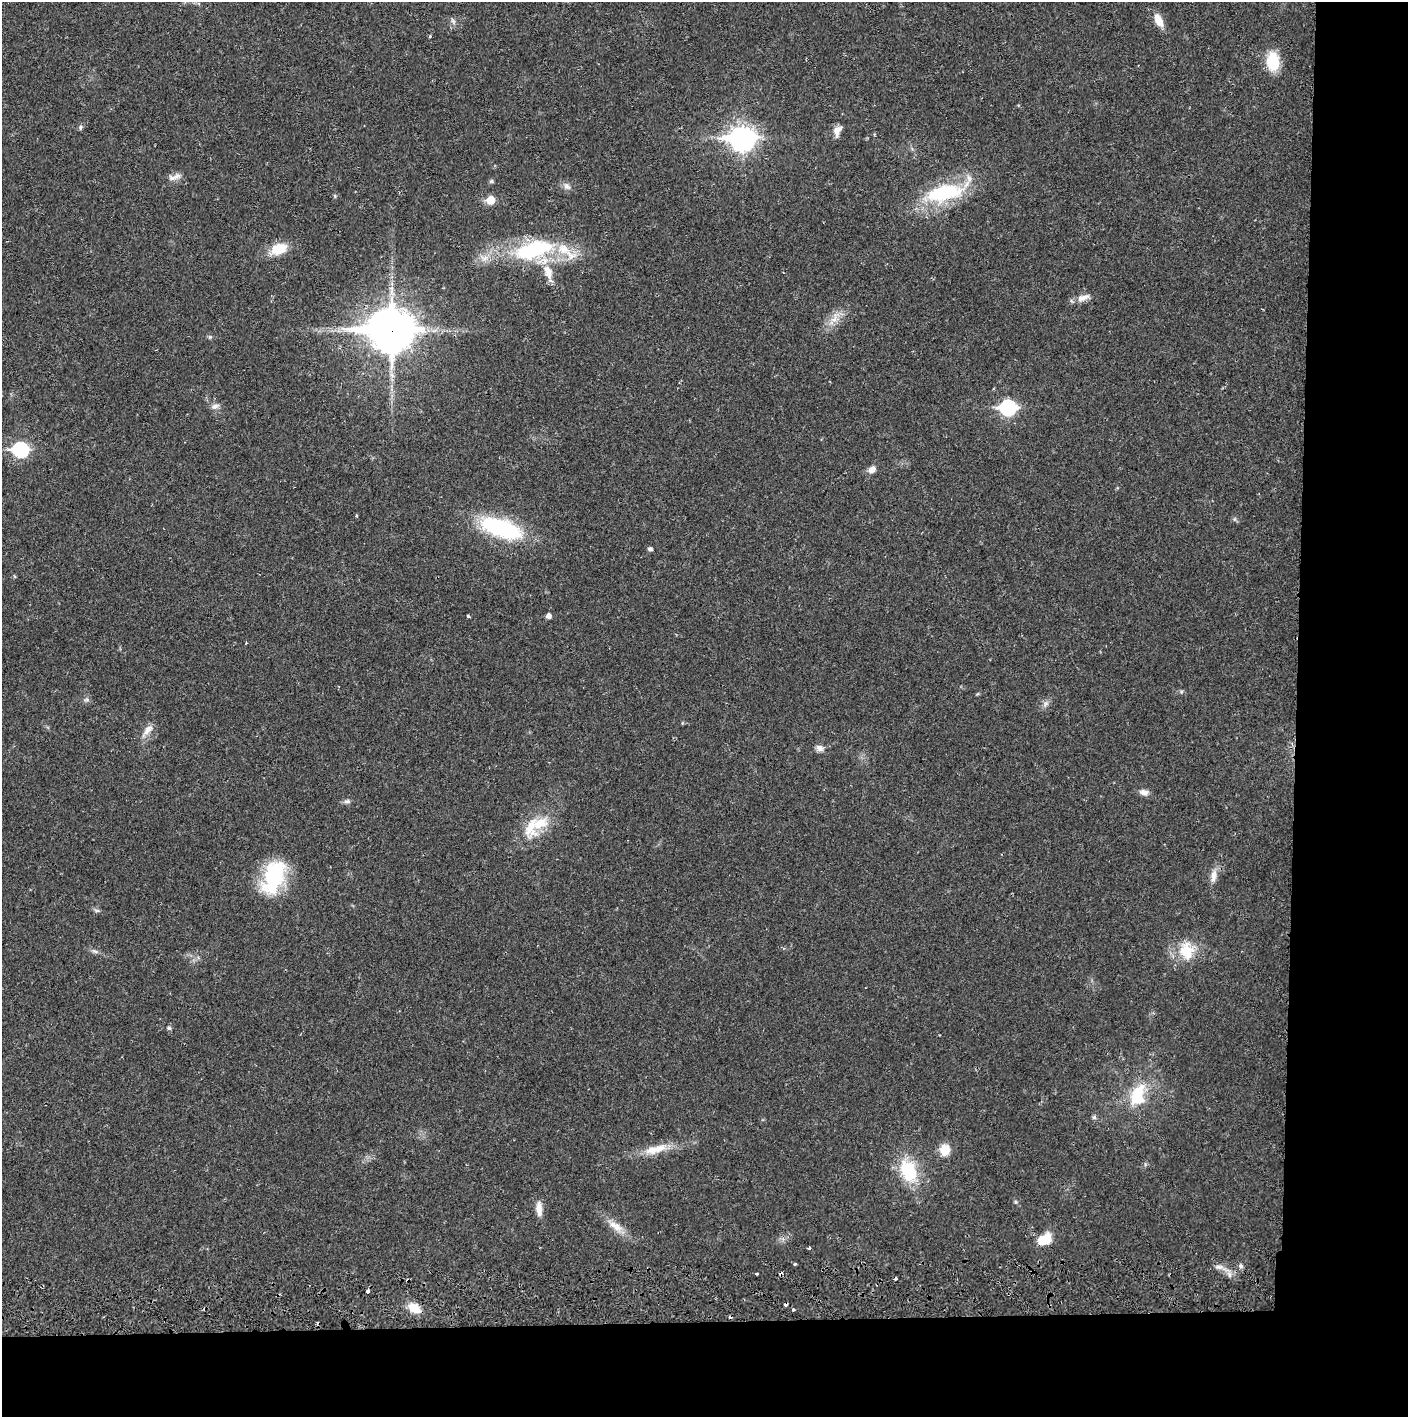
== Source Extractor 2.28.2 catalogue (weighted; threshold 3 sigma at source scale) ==
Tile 9 of 3 x 3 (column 3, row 3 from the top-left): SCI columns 2815-4220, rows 56-1470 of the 4227 x 4359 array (HDU 1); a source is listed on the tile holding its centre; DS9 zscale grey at full resolution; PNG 1410 x 1419 px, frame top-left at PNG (2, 2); no overlay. Shown black and unused: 14% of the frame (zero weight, under 2 of 3 exposures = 3% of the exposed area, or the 3 px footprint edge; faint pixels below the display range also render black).
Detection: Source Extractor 2.28.2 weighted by HDU 2 'WHT'; one run over the whole footprint, this tile lists its part. Background 0.0223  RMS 0.0035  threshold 0.0157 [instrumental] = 3 sigma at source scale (4.5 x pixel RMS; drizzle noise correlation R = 1.50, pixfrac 1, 0.05/0.05 arcsec/px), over >= 5 px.
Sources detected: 66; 7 cosmic-ray / hot-pixel residue — not listed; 2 inside a brighter listed object's ellipse — not listed separately; the other 57 listed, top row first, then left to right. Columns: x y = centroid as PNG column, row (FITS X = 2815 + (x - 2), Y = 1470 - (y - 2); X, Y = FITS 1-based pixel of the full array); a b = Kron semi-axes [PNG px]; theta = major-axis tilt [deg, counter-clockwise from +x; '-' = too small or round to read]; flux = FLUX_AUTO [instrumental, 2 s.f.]
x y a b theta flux
1158 20 17 8 -63 4
453 21 9 4 -55 0.83
430 36 4 3 - 0.39
1273 61 17 11 -86 12
80 127 7 4 83 0.66
837 131 14 8 72 2.3
742 139 10 9 - 270
176 176 13 8 20 2
491 181 6 5 - 0.53
567 186 11 7 -40 1.4
944 193 47 19 11 27
335 196 6 4 -89 0.42
491 200 6 5 - 8.4
279 249 20 12 23 7.4
534 250 51 21 15 35
548 272 25 10 -71 6
1083 298 19 8 20 2.7
834 318 15 7 67 3.1
391 330 17 14 1 1000
210 337 6 4 -43 0.53
215 406 11 6 19 1.4
1008 408 8 7 - 66
20 450 8 7 - 56
872 469 9 7 32 2
356 516 4 3 - 0.34
501 528 47 19 -19 34
650 549 5 4 - 0.95
468 616 3 3 - 0.46
548 616 5 5 - 1.6
86 700 7 4 18 0.63
1046 704 8 5 46 1
147 730 21 8 51 2.8
820 748 10 8 -24 1.6
1144 792 11 7 -14 1.9
347 801 10 6 1 0.95
540 823 28 18 44 9.9
1214 876 18 8 83 2.8
273 877 40 21 71 26
96 910 8 4 0 0.64
95 951 11 4 -26 0.97
1186 951 22 18 -81 10
169 1028 5 5 - 0.8
1137 1095 29 18 75 14
1094 1117 6 5 - 0.66
656 1149 34 10 16 7
945 1150 11 10 - 6.1
908 1171 29 20 -68 16
539 1209 18 7 -87 3.2
616 1227 18 10 -32 3.9
1044 1240 16 11 26 7
809 1248 4 3 - 0.42
1241 1266 6 6 - 0.86
1219 1267 11 4 -9 1.3
757 1274 3 2 - 0.43
368 1291 3 3 - 5.8
414 1308 13 9 -30 5.8
793 1310 3 3 - 1.7
Overlapping masked pixels (flux is a lower limit): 1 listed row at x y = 391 330
Unlisted compact peaks at least as high as the median listed source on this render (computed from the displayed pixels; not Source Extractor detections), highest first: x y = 795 1264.